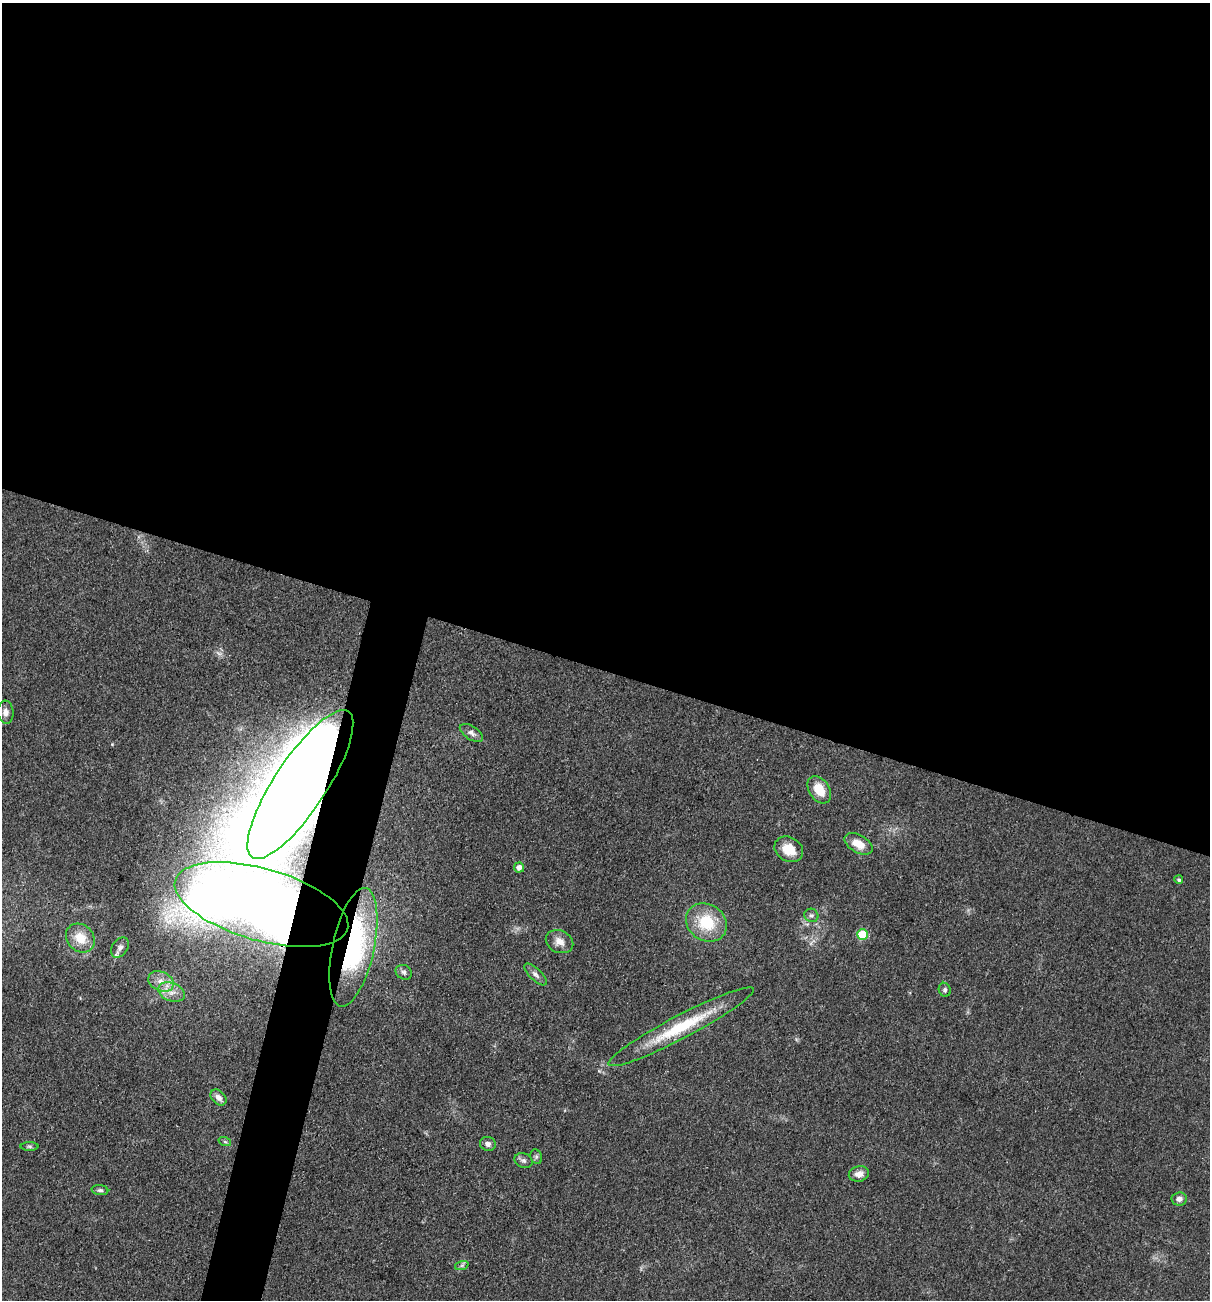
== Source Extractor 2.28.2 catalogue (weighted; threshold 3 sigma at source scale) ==
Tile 3 of 4 x 4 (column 3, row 1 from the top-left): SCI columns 2670-3877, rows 3896-5193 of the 5213 x 5194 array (HDU 1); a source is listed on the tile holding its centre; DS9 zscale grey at full resolution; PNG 1212 x 1302 px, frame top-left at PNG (2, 3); each listed source drawn as its Kron ellipse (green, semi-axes under 4 px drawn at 4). Shown black and unused: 54% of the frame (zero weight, under 3 of 4 exposures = <1% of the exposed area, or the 3 px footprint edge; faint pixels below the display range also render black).
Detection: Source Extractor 2.28.2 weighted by HDU 2 'WHT'; one run over the whole footprint, this tile lists its part. Background 0.0969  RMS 0.006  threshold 0.0271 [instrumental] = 3 sigma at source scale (4.5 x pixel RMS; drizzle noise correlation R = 1.50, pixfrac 1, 0.05/0.05 arcsec/px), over >= 5 px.
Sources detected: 32; all 32 listed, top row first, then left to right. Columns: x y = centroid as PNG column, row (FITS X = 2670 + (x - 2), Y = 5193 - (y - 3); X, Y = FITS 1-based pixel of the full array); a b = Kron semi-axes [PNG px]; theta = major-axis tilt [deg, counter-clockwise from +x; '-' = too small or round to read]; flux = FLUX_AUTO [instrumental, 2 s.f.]
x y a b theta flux
6 712 11 8 -84 3.1
471 733 13 6 -33 2.5
300 785 87 26 57 2300
819 790 15 10 -57 11
858 844 15 9 -29 8.5
789 849 15 12 -30 12
519 868 5 5 - 3.6
1179 880 4 4 - 1.1
261 905 89 36 -16 1400
811 915 7 6 - 1.6
706 922 21 18 -33 24
862 934 5 5 - 22
80 938 15 13 -44 11
559 942 14 11 -25 5.3
353 947 60 21 78 100
120 948 11 7 54 2.7
404 972 8 7 - 1.9
536 974 14 6 -44 2.6
161 981 13 9 -25 6.1
945 990 7 6 - 1.3
171 992 14 9 -21 5.5
681 1027 82 11 28 36
218 1098 9 6 -46 3
225 1142 6 4 -19 0.9
488 1144 8 7 - 2.5
29 1146 9 4 -1 1.2
536 1157 7 5 -71 1.4
523 1161 9 7 -24 2
859 1174 10 7 13 4
100 1190 8 5 -6 1.4
1179 1199 7 6 - 3
462 1265 7 4 19 1.2
Overlapping masked pixels (flux is a lower limit): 4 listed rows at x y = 300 785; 261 905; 353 947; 681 1027